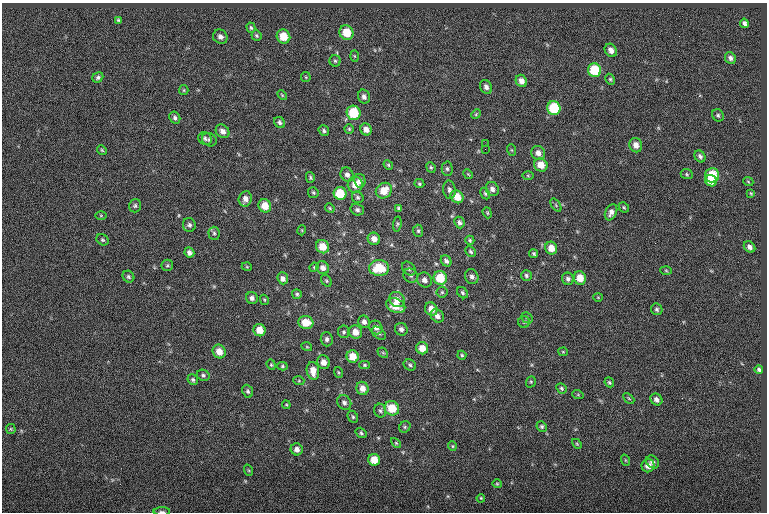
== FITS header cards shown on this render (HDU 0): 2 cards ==
NAXIS1  =                  765
NAXIS2  =                  510

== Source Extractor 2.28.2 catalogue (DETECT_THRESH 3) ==
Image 765 x 510 px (HDU 0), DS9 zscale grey, 1 PNG px = 1 image px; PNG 769 x 514 px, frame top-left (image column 1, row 510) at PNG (2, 3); each listed source drawn as its Kron ellipse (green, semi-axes under 4 px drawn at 4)
Background -0.0188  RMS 6.7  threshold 20.2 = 3 sigma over >= 5 px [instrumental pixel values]
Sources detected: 176; all 176 listed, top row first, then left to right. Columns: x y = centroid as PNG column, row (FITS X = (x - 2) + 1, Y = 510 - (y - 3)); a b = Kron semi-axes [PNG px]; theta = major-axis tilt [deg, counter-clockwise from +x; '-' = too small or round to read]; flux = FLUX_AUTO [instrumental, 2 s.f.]
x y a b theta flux
118 20 4 3 - 570
744 23 5 4 - 1300
251 28 5 4 - 630
346 33 7 7 - 8900
256 36 5 5 - 670
283 36 7 6 - 7800
220 37 7 7 - 1700
611 50 7 5 -54 2600
354 56 5 3 - 450
730 58 6 5 - 1400
335 61 5 5 - 760
595 70 7 6 - 16000
98 77 6 5 - 1000
306 77 5 5 - 450
610 79 6 4 -63 640
521 81 6 5 - 2700
486 87 7 5 -61 1600
184 90 5 4 - 530
282 95 6 3 -46 490
364 97 7 6 - 1600
554 108 7 6 - 20000
354 113 7 7 - 15000
476 114 5 4 - 510
718 115 6 5 - 850
175 118 6 5 - 1200
280 122 6 5 - 1100
349 129 4 4 - 560
366 129 6 5 - 2700
223 131 7 6 - 2100
324 131 5 5 - 860
205 138 7 6 - 1200
209 140 8 6 -30 1200
485 144 2 2 - 230
636 145 7 6 - 3200
485 149 2 2 - 560
102 150 5 4 - 560
512 150 6 3 -70 530
538 153 7 6 - 2600
700 156 6 5 - 1200
388 165 5 4 - 590
541 165 7 6 - 5400
431 167 5 4 - 650
447 169 7 5 -89 860
468 174 5 4 - 440
687 174 6 5 - 600
347 175 7 6 - 1600
712 175 7 7 - 14000
528 176 6 4 -1 550
310 177 5 4 - 650
360 181 7 5 -78 1800
711 181 6 5 - 6100
748 181 5 3 - 460
419 184 5 4 - 680
355 185 8 7 - 5000
492 189 7 6 - 2100
449 190 9 6 -81 1400
384 191 8 7 - 6800
313 193 5 5 - 670
340 193 6 6 - 13000
751 193 4 3 - 460
485 194 6 4 -62 680
358 197 6 5 - 970
457 197 7 6 - 6100
245 199 8 6 74 2600
556 205 7 4 -54 610
135 206 7 6 - 920
265 206 7 6 - 6200
624 207 6 4 -46 580
330 208 5 4 - 590
398 208 4 3 - 710
357 210 7 5 -17 1200
611 212 8 5 64 2200
487 213 6 4 -70 540
101 215 6 4 0 420
459 222 6 5 - 1200
397 224 7 4 82 690
189 225 7 6 - 1300
302 230 5 3 - 350
418 231 6 5 - 820
214 233 6 5 - 970
374 239 6 6 - 2900
103 240 6 5 - 760
470 240 4 4 - 650
322 247 7 6 - 6800
750 247 6 5 - 1700
551 248 6 6 - 5000
189 252 5 5 - 1700
471 252 6 4 -45 860
534 254 4 4 - 690
446 261 6 5 - 1400
167 265 6 5 - 660
247 267 5 3 - 400
314 267 5 4 - 540
323 268 7 6 - 2400
379 268 10 8 0 13000
409 268 8 6 -45 1200
666 270 5 3 - 490
526 275 5 5 - 990
411 276 7 6 - 1200
128 277 6 5 - 880
472 277 8 6 -66 1700
283 278 6 5 - 2700
440 278 7 6 - 12000
580 278 6 6 - 6700
568 279 6 6 - 1400
424 280 8 7 - 2200
326 281 6 4 -56 650
442 292 5 5 - 710
462 293 6 5 - 780
297 294 5 5 - 700
598 297 4 4 - 420
252 298 6 5 - 1700
264 300 5 4 - 500
397 300 8 7 - 3600
396 306 10 7 -23 6800
431 309 7 6 - 4300
657 309 6 5 - 990
437 316 7 6 - 2200
527 318 6 5 - 610
364 322 6 5 - 1700
524 322 6 6 - 730
306 323 8 6 -11 8000
376 327 7 6 - 2500
401 329 6 6 - 1600
260 330 6 6 - 5800
344 332 6 5 - 850
355 332 7 6 - 4200
379 333 8 5 -40 1100
327 339 7 6 - 1200
307 347 5 3 - 410
422 348 6 6 - 5200
219 351 7 6 - 4700
563 352 4 4 - 430
383 353 6 4 -43 600
462 355 4 4 - 660
353 356 6 6 - 6600
323 362 7 6 - 3000
271 365 5 4 - 550
364 365 5 4 - 600
410 365 6 5 - 930
282 366 5 4 - 630
759 369 4 3 - 860
313 371 9 6 -81 4800
338 372 5 3 - 470
203 375 6 5 - 930
193 380 5 5 - 920
299 381 5 3 - 490
531 382 6 4 70 660
609 382 5 4 - 730
362 388 7 6 - 3500
561 388 5 4 - 700
248 391 7 5 -68 940
578 395 6 3 -19 450
629 398 6 4 -44 540
656 400 6 5 - 1800
344 403 8 6 -50 1500
286 405 4 3 - 390
392 408 7 7 - 9600
380 411 7 6 - 960
353 417 6 5 - 690
542 426 5 5 - 840
405 427 6 5 - 800
11 429 5 4 - 540
361 433 6 4 -35 750
396 443 6 3 -45 510
577 444 6 3 -45 500
452 446 5 4 - 490
297 449 6 6 - 2200
374 460 6 6 - 6700
625 460 6 3 -71 440
653 462 7 5 -44 1700
648 466 7 6 - 3800
248 470 6 4 -70 550
497 484 4 4 - 520
481 498 4 3 - 480
162 512 8 3 0 850
At the frame edge (FLAGS 8, measured only in part): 1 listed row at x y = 162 512